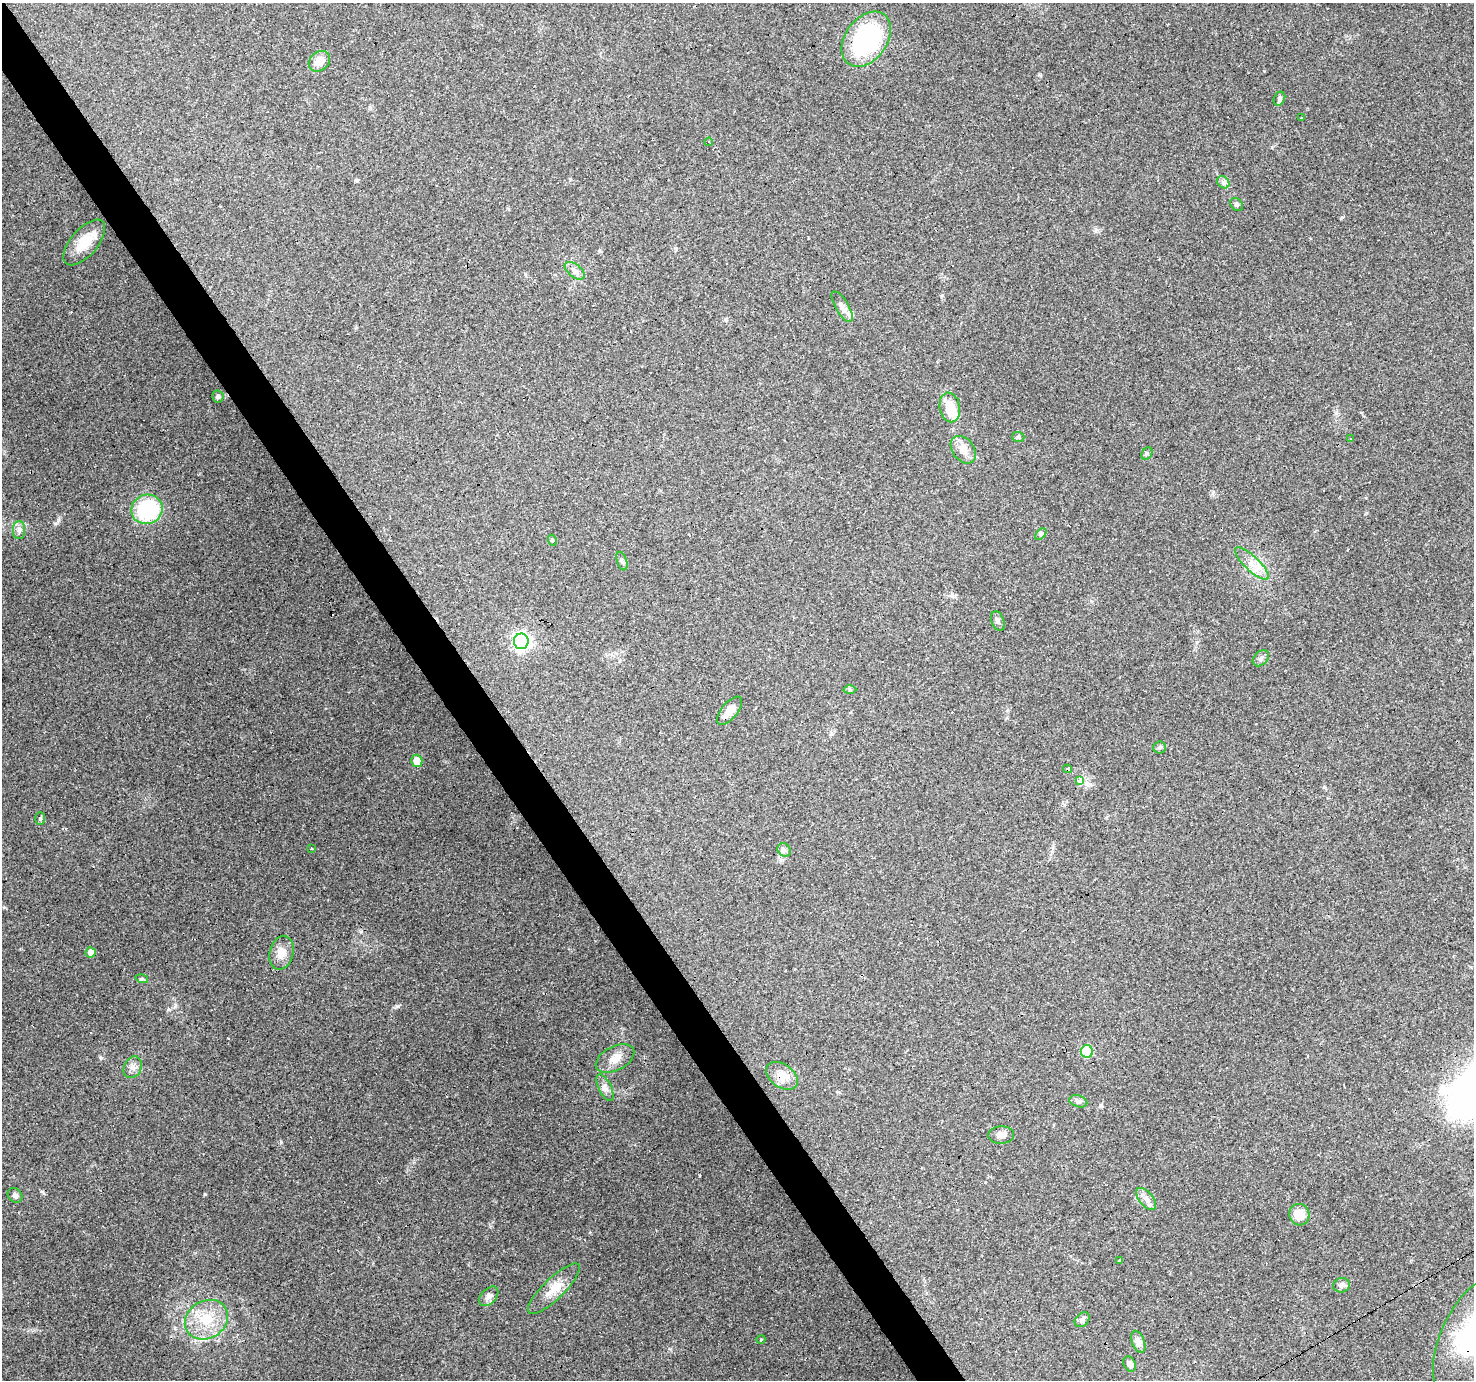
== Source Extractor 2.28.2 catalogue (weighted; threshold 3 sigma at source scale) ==
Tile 11 of 4 x 4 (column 3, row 3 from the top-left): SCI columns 2947-4418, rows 1556-2933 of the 5891 x 5804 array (HDU 1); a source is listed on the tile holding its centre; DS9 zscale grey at full resolution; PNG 1476 x 1382 px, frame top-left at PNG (2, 3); each listed source drawn as its Kron ellipse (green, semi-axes under 4 px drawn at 4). Shown black and unused: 3% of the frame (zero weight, under 3 of 4 exposures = <1% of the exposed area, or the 3 px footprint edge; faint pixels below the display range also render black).
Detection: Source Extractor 2.28.2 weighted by HDU 2 'WHT'; one run over the whole footprint, this tile lists its part. Background 0.219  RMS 0.0078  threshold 0.0352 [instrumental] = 3 sigma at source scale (4.5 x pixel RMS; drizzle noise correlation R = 1.50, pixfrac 1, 0.0396/0.0396 arcsec/px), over >= 5 px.
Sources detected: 71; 1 inside a brighter object's white glare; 10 cosmic-ray / hot-pixel residue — neither listed nor drawn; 3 inside a brighter listed object's ellipse — not listed separately; the other 57 listed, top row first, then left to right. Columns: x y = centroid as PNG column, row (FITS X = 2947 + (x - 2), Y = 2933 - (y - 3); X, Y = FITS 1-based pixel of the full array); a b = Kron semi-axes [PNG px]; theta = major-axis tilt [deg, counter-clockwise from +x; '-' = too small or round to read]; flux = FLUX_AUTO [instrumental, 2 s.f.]
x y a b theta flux
866 39 30 21 53 110
319 61 12 9 42 9.2
1279 99 7 5 62 1.8
1301 118 3 2 - 1.3
709 142 4 4 - 1
1223 182 7 5 -45 2.1
1237 204 7 5 -42 1.7
84 243 28 13 49 17
575 271 12 6 -38 3.4
842 307 17 6 -59 3.8
218 396 6 6 - 1.8
950 407 15 10 -78 17
1018 437 6 5 - 1.4
1350 439 3 3 - 29
963 450 15 10 -53 8
1147 453 6 5 - 1.2
147 509 16 14 22 62
19 530 9 6 89 2.8
1041 534 7 4 46 1.5
552 540 5 3 - 0.81
622 561 9 5 -71 1.8
1252 564 22 7 -43 8.4
998 621 10 6 -69 2.5
521 641 8 7 - 250
1261 658 9 6 45 2.5
850 689 6 4 0 1.3
729 711 17 8 50 7.4
1160 747 6 6 - 1.5
417 761 6 5 - 9.1
1067 769 4 3 - 8.5
1080 780 3 3 - 13
40 818 6 5 - 1.3
312 848 3 2 - 1
784 850 7 6 - 2.1
91 952 5 5 - 5
281 953 17 12 74 8.3
142 979 6 4 -15 1.2
1087 1051 6 6 - 47
615 1059 21 12 27 10
133 1067 11 8 62 4.3
782 1076 18 11 -34 10
605 1087 14 6 -64 3.9
1078 1101 9 6 -17 2.2
1001 1135 13 8 4 4.4
15 1195 8 6 -45 2.2
1146 1199 13 7 -50 4.3
1299 1215 11 10 - 11
1119 1260 3 2 - 1.4
1341 1285 8 7 - 2.5
554 1289 34 10 44 13
489 1296 11 7 47 3.4
206 1320 23 18 31 25
1082 1320 8 6 43 2.3
1471 1338 64 29 66 130
761 1339 4 3 - 0.58
1138 1342 11 6 -70 4.7
1130 1364 8 6 -61 3.7
Overlapping masked pixels (flux is a lower limit): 3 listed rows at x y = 1067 769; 782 1076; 1471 1338
Isophote crosses this tile's border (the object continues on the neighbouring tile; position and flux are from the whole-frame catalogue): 1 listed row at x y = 1471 1338
Unlisted compact peaks at least as high as the median listed source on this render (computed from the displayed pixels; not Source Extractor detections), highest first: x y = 205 1194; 397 1006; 101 1058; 281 1142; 55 524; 228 1038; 175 1005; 1040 75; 941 296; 1096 231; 1213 492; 168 1009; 1264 71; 1324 787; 1336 413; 1101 1105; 357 180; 1343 217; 1272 147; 570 179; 490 1226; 1091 601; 726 320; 669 1349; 1064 805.